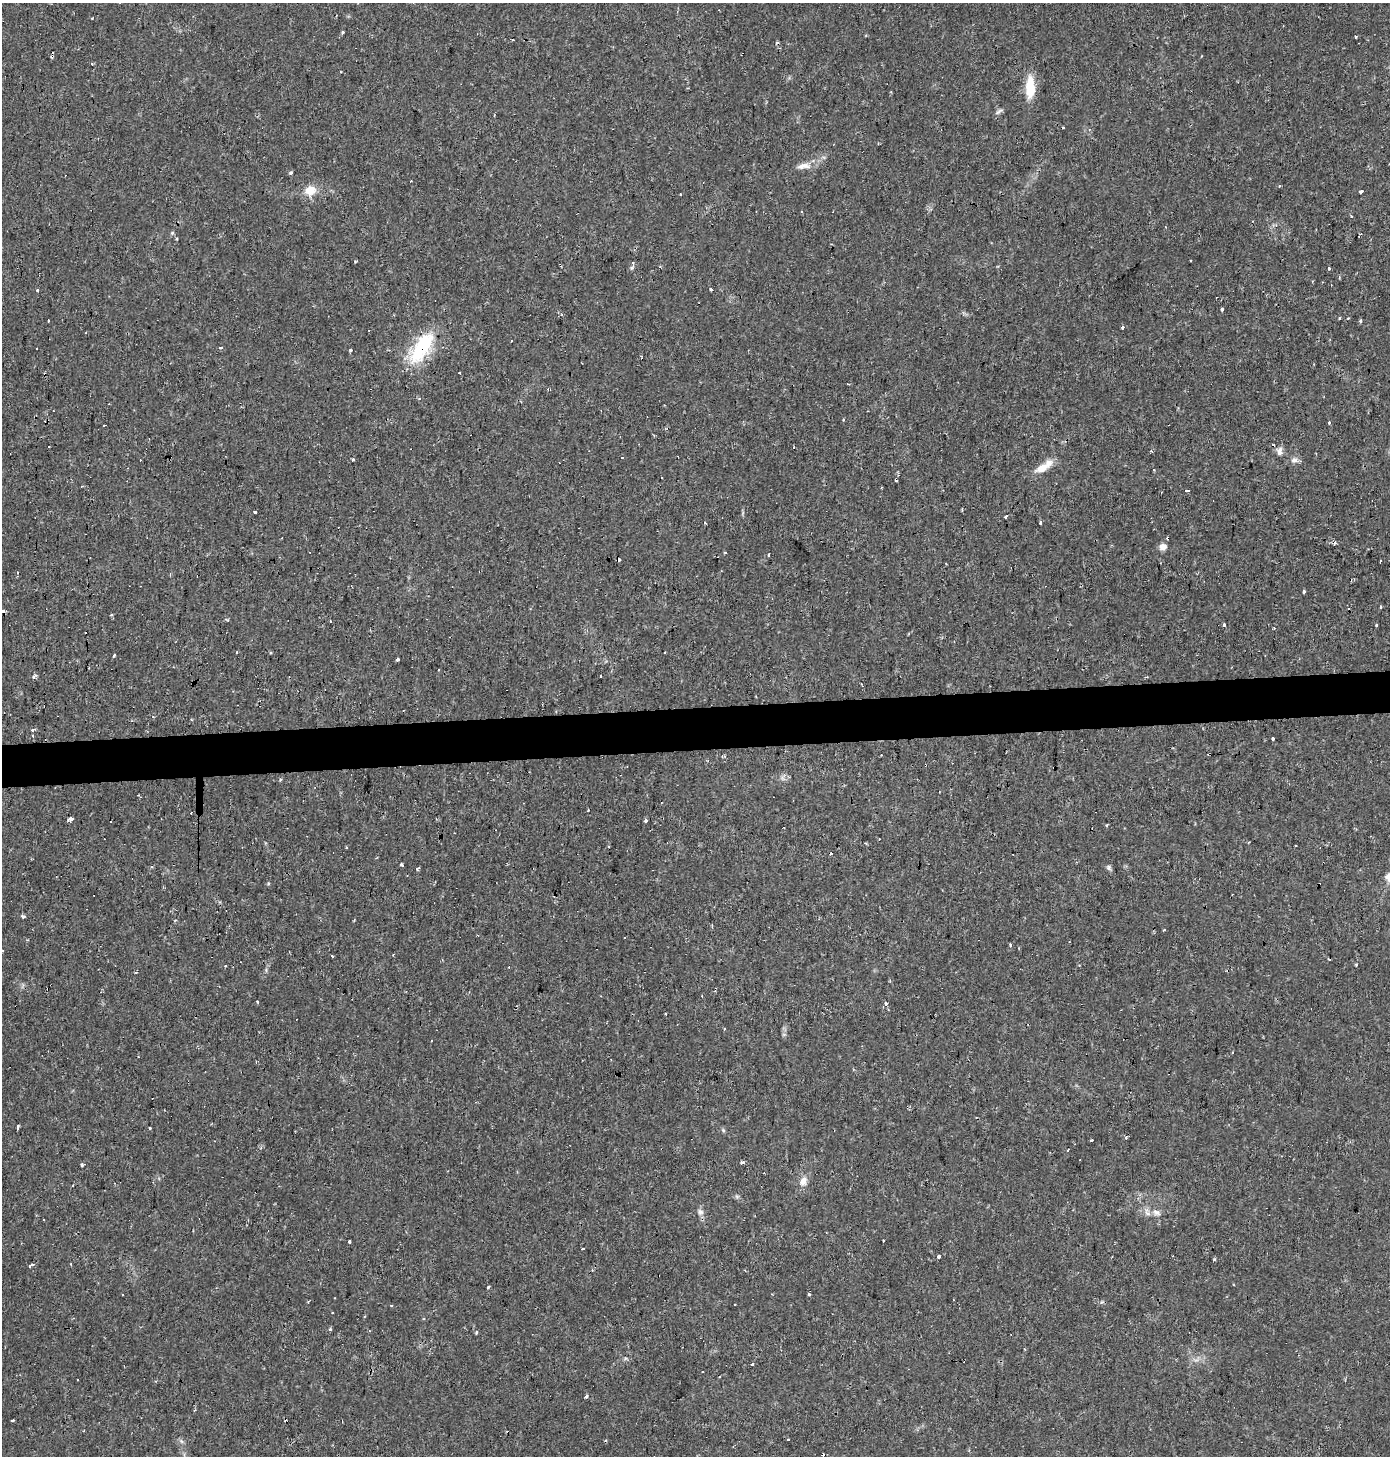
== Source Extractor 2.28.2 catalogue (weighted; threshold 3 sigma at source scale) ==
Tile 5 of 3 x 3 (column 2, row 2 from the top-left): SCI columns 1395-2782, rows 1487-2940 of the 4170 x 4428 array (HDU 1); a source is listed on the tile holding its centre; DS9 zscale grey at full resolution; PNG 1392 x 1458 px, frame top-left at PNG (2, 3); no overlay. Shown black and unused: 3% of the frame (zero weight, under 2 of 3 exposures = <1% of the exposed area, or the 3 px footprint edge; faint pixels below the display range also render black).
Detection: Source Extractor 2.28.2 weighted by HDU 2 'WHT'; one run over the whole footprint, this tile lists its part. Background 0.0306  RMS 0.0027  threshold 0.0123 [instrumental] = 3 sigma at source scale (4.5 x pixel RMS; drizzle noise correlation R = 1.50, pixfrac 1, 0.0396/0.0396 arcsec/px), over >= 5 px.
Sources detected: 178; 63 cosmic-ray / hot-pixel residue — not listed; the other 115 listed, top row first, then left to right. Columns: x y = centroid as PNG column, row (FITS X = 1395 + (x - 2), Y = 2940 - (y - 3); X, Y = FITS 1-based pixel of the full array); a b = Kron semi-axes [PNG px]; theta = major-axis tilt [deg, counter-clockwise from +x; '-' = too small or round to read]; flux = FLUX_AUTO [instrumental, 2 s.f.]
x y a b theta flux
343 32 3 3 - 0.57
1355 37 3 2 - 0.24
1030 87 26 10 88 7.1
998 112 12 4 33 0.74
802 166 14 8 29 1.9
291 173 4 3 - 0.59
1280 186 3 3 - 1.2
310 190 15 12 20 3.8
1362 191 4 3 - 4.2
680 194 3 3 - 0.36
801 211 3 2 - 0.28
1165 227 3 3 - 0.23
1361 234 3 2 - 0.22
176 239 3 3 - 0.4
1190 260 3 3 - 0.37
633 263 4 4 - 0.39
1328 268 3 3 - 1.2
1312 281 3 3 - 0.26
711 289 3 3 - 6.5
38 290 3 3 - 1
1222 309 3 3 - 3.6
1339 318 3 3 - 0.62
1348 318 3 3 - 0.28
1360 320 3 3 - 0.7
48 321 3 3 - 1.1
1122 327 3 3 - 0.84
511 341 2 2 - 0.24
221 348 3 3 - 1
422 348 47 19 57 17
351 350 3 3 - 0.84
460 373 3 3 - 0.8
419 399 4 3 - 0.26
1329 422 3 3 - 0.59
793 447 3 2 - 0.29
1280 451 12 7 87 1.3
622 457 3 2 - 0.24
353 459 3 3 - 0.51
1294 460 11 8 4 1.3
1043 467 27 9 33 4.2
1154 470 3 2 - 0.32
1187 491 5 3 - 1.1
254 512 3 3 - 2
1006 517 3 3 - 1.4
1041 523 4 3 - 1.4
1163 547 9 8 - 1.6
769 555 3 3 - 2.2
1380 561 3 2 - 0.26
17 572 3 2 - 0.23
1304 591 4 3 - 0.42
1381 607 3 3 - 1.8
4 611 3 3 - 4.1
1224 625 3 3 - 1.1
1376 625 3 3 - 0.77
237 652 3 2 - 0.3
114 655 3 2 - 0.5
397 660 4 3 - 0.51
438 670 3 2 - 0.36
33 676 4 3 - 1.2
33 729 3 3 - 1.8
1273 738 3 3 - 0.65
724 756 6 3 -15 0.44
588 810 3 2 - 0.45
70 819 4 4 - 2.3
645 821 3 3 - 0.62
1107 825 3 3 - 0.25
864 843 4 3 - 0.24
1295 846 3 3 - 0.57
346 847 3 2 - 0.32
402 865 4 3 - 0.4
418 868 4 3 - 0.55
1109 868 7 6 - 0.65
1389 877 11 10 - 1.9
268 883 4 4 - 0.33
23 916 4 3 - 1.7
1164 930 3 2 - 0.26
1010 945 3 3 - 0.42
2 950 3 2 - 0.5
332 956 3 3 - 0.64
1356 965 4 3 - 0.66
225 966 3 3 - 0.8
136 972 3 2 - 0.45
885 1004 4 3 - 1.9
1233 1052 3 2 - 0.24
18 1127 4 3 - 1.6
149 1128 3 3 - 0.58
723 1130 6 4 -47 0.4
1126 1137 3 3 - 0.47
1092 1140 3 3 - 3
1068 1150 3 2 - 0.26
742 1162 4 3 - 0.79
82 1165 5 3 - 0.49
803 1181 12 9 67 2.2
700 1212 9 7 -25 1.1
1156 1213 13 8 -22 1.7
349 1242 3 3 - 0.62
583 1249 3 2 - 1.6
939 1256 3 3 - 2.2
1214 1260 3 3 - 0.64
31 1265 6 3 37 1.2
488 1287 4 3 - 0.3
122 1294 3 2 - 0.37
809 1294 3 3 - 0.97
1102 1302 7 4 32 0.43
735 1304 2 2 - 0.27
391 1305 3 2 - 0.38
330 1329 3 3 - 0.79
369 1331 3 2 - 0.23
476 1332 5 3 - 0.28
753 1364 3 3 - 1
78 1380 3 3 - 0.95
586 1396 4 3 - 1.1
12 1420 4 2 - 0.55
285 1420 3 2 - 0.25
788 1439 3 3 - 0.44
181 1441 6 5 - 0.6
Overlapping masked pixels (flux is a lower limit): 1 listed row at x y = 422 348
Isophote crosses this tile's border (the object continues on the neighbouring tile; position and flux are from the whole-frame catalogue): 3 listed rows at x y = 4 611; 1389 877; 2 950
Unlisted compact peaks at least as high as the median listed source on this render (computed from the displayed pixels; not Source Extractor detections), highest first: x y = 257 1002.